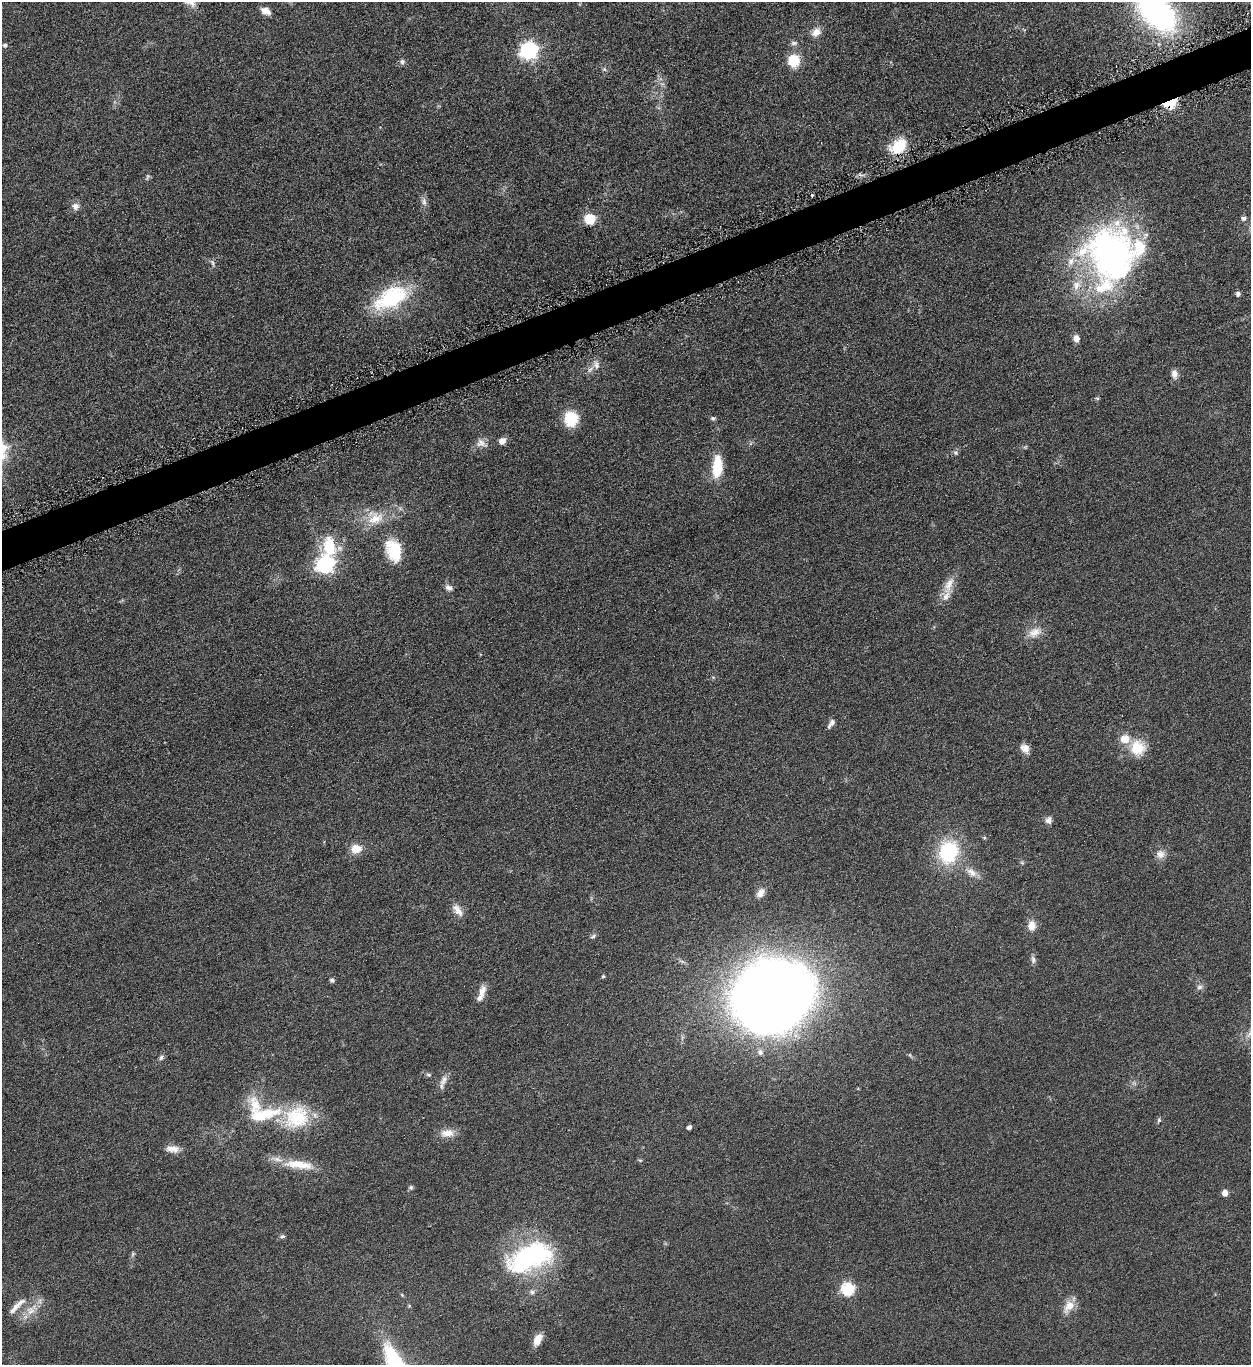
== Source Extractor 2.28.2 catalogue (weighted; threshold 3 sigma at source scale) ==
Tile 10 of 4 x 4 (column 2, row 3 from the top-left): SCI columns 1413-2661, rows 1370-2732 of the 5451 x 5466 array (HDU 1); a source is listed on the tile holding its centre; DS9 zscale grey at full resolution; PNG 1253 x 1367 px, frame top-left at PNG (2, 2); no overlay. Shown black and unused: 3% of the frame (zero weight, under 4 of 8 exposures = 1% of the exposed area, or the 3 px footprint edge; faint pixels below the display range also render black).
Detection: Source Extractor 2.28.2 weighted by HDU 2 'WHT'; one run over the whole footprint, this tile lists its part. Background 0.0847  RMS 0.0079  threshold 0.0324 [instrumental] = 3 sigma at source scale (4.09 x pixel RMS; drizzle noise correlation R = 1.36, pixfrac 0.8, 0.05/0.05 arcsec/px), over >= 5 px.
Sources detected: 91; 11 inside a brighter listed object's ellipse — not listed separately; the other 80 listed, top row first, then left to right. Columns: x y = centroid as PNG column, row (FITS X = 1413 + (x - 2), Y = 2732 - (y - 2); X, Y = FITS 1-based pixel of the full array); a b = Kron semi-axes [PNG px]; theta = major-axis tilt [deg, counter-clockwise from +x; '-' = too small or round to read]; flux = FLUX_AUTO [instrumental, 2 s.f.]
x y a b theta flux
266 11 13 8 -28 5.2
1156 11 34 19 -46 240
816 32 13 9 43 5.7
794 43 9 6 7 2.2
5 45 5 4 - 1.7
529 50 7 7 - 250
794 60 13 12 - 19
402 62 7 6 - 2.2
1170 103 6 4 23 87
898 146 17 12 38 28
148 177 9 5 75 1.4
812 195 3 3 - 1.4
424 202 12 6 -80 3.1
75 206 9 9 - 3.9
589 218 6 6 - 52
1244 218 5 5 - 2.5
1112 255 63 54 -65 240
212 263 10 4 -67 1.7
1238 294 5 5 - 2.3
391 298 45 24 28 57
1076 338 8 7 - 4.7
596 365 13 8 -70 4.2
1174 374 12 8 -82 4
1097 398 5 5 - 1
713 418 6 5 - 1.3
571 419 13 12 - 26
502 441 7 6 - 5.1
481 443 15 10 -23 5
956 452 7 6 - 1.6
717 466 27 11 87 21
375 518 24 20 -11 18
329 546 19 12 -84 30
394 551 22 14 -72 30
325 565 7 7 - 260
949 585 26 10 69 9.9
449 588 10 7 -27 2.8
1035 632 20 12 25 8.8
831 723 13 6 55 2.9
1025 748 12 9 -53 5.1
1138 748 19 19 - 18
1048 820 10 9 - 3.1
984 838 5 4 - 1
356 849 10 8 0 11
948 852 23 19 72 54
1160 854 12 12 - 5.3
1022 863 6 3 -20 0.95
971 872 17 9 -38 6.9
760 893 13 8 49 5
458 910 18 9 -56 6.1
1032 926 13 10 88 6.5
593 936 8 5 30 1.5
1033 960 10 6 -87 2.3
603 976 5 4 - 0.99
332 980 6 5 - 1.5
1199 987 8 7 - 2.4
481 993 23 7 70 6.5
772 996 62 55 46 1100
1250 1034 11 7 51 4.2
161 1057 8 6 61 1.8
428 1075 7 4 -19 1.3
443 1081 18 8 65 4.9
263 1115 50 17 12 36
297 1117 35 29 32 40
1159 1120 7 5 76 1.3
689 1127 5 4 - 2.5
447 1133 17 10 2 7.9
173 1149 18 8 -4 6.3
640 1160 6 3 -18 0.83
299 1165 42 11 -7 19
411 1187 6 5 - 1.4
1225 1193 5 5 - 6.1
282 1236 7 5 3 1.3
133 1254 7 4 89 1.1
530 1257 51 26 23 110
848 1289 6 6 - 91
532 1292 7 6 - 2
1069 1306 18 10 51 9.2
14 1308 21 7 50 5.1
30 1310 12 12 - 7.9
538 1339 16 8 62 6.8
Overlapping masked pixels (flux is a lower limit): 1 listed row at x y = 1170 103
Isophote crosses this tile's border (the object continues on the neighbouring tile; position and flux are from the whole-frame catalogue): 2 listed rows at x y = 1156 11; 1250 1034